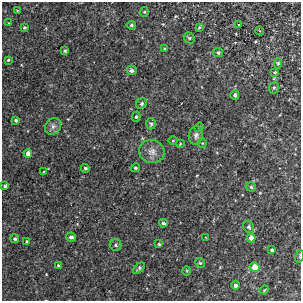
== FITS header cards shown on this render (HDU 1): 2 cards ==
NAXIS1  =                  299
NAXIS2  =                  299

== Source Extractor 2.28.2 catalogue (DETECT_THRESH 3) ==
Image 299 x 299 px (HDU 1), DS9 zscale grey, 1 PNG px = 1 image px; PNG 303 x 303 px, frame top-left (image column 1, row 299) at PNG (2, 2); each listed source drawn as its Kron ellipse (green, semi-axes under 4 px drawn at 4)
Background 0.00225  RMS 0.0034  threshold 0.0102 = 3 sigma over >= 5 px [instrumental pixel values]
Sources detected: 53; all 53 listed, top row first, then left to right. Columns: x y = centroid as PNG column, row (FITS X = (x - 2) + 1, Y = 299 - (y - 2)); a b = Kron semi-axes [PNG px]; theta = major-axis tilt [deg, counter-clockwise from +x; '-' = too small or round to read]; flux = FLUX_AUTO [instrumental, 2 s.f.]
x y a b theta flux
17 10 4 2 - 0.14
144 12 5 4 - 0.26
9 23 3 2 - 0.17
131 25 4 4 - 0.37
239 25 3 3 - 1.3
24 27 4 3 - 0.31
199 27 4 3 - 0.31
260 31 4 3 - 0.18
189 38 6 5 - 0.31
165 48 3 2 - 0.28
65 51 4 4 - 0.32
218 53 5 4 - 0.51
8 60 3 3 - 0.21
278 63 5 4 - 0.4
131 70 5 5 - 0.67
275 72 4 3 - 0.32
274 88 6 5 - 0.36
235 95 5 4 - 0.6
142 103 6 5 - 0.46
136 117 5 4 - 0.33
16 120 3 3 - 0.36
151 124 6 4 85 0.43
53 126 9 7 56 0.91
199 127 5 4 - 0.29
196 135 9 7 78 0.79
173 141 4 3 - 0.2
202 143 5 4 - 0.23
180 144 4 3 - 0.18
152 151 13 11 -18 1.8
28 153 4 4 - 1.3
85 168 4 4 - 0.4
135 168 4 4 - 0.34
44 172 4 3 - 0.2
5 186 3 3 - 1.1
251 187 5 4 - 0.46
163 223 4 4 - 0.53
249 227 6 5 - 0.45
71 237 5 4 - 0.66
206 238 3 2 - 0.13
251 238 4 4 - 1.6
15 239 4 4 - 0.39
27 242 4 4 - 0.52
159 244 3 3 - 0.3
116 245 6 6 - 0.48
272 250 4 3 - 0.34
300 256 6 4 72 0.29
200 263 5 4 - 0.28
58 265 4 3 - 0.28
255 267 5 4 - 3.8
139 268 7 4 43 0.45
187 271 4 3 - 0.19
235 285 4 4 - 0.69
264 290 4 3 - 0.23
At the frame edge (FLAGS 8, measured only in part): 1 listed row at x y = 300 256